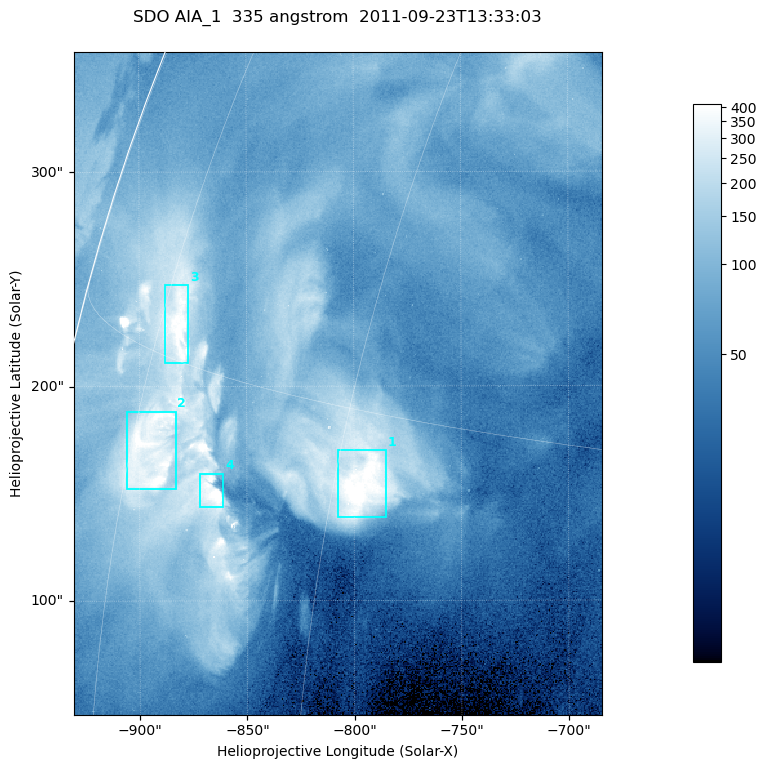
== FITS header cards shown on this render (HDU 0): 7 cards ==
TELESCOP= 'SDO     '           /
INSTRUME= 'AIA_1   '           /
WAVELNTH=                  335 /
WAVEUNIT= 'angstrom'           /
DATE-OBS= '2011-09-23T13:33:03.62' /
CTYPE1  = 'HPLN-TAN'           /
CTYPE2  = 'HPLT-TAN'           /

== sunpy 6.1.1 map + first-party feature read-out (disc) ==
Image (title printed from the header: SDO AIA_1  335 angstrom  2011-09-23T13:33:03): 410 x 514 px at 0.601 arcsec/px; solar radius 956 arcsec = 1592 px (partial field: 2.6% of the solar disc is inside the frame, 97% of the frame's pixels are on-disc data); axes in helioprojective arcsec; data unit not stated in the header (colour bar unlabelled)
Pointing: header CRPIX1/2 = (2042.06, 2043.86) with CRVAL1/2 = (0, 0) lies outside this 410 x 514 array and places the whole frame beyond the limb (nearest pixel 1.41 R_sun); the SolarSoft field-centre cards XCEN/YCEN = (-807.5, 201.3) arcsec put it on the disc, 1306 arcsec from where CRPIX/CRVAL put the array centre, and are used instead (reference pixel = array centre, CRVAL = XCEN/YCEN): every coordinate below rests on XCEN/YCEN
Orientation: roll -0.142 deg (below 1 deg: not rotated)
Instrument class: DISC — disc imager (sunpy class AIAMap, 335 A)
Bright regions (active regions / flare kernels): reference = the on-disc median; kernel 3 px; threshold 5 sigma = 243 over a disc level ~67.7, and >= 1.15x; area >= 210 px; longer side >= 5 px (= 3 arcsec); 4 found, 4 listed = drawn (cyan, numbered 1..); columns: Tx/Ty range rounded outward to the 2 arcsec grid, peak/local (2 s.f.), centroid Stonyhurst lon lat
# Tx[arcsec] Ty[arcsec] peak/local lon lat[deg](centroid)
1 -808..-784 138..170 7.2 -58 +13
2 -906..-882 152..190 7.4 -73 +12
3 -888..-876 210..248 7.5 -73 +16
4 -872..-860 144..160 8.4 -68 +12
Off-limb structures (1.02-1.3 R_sun): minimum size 105 px: none found